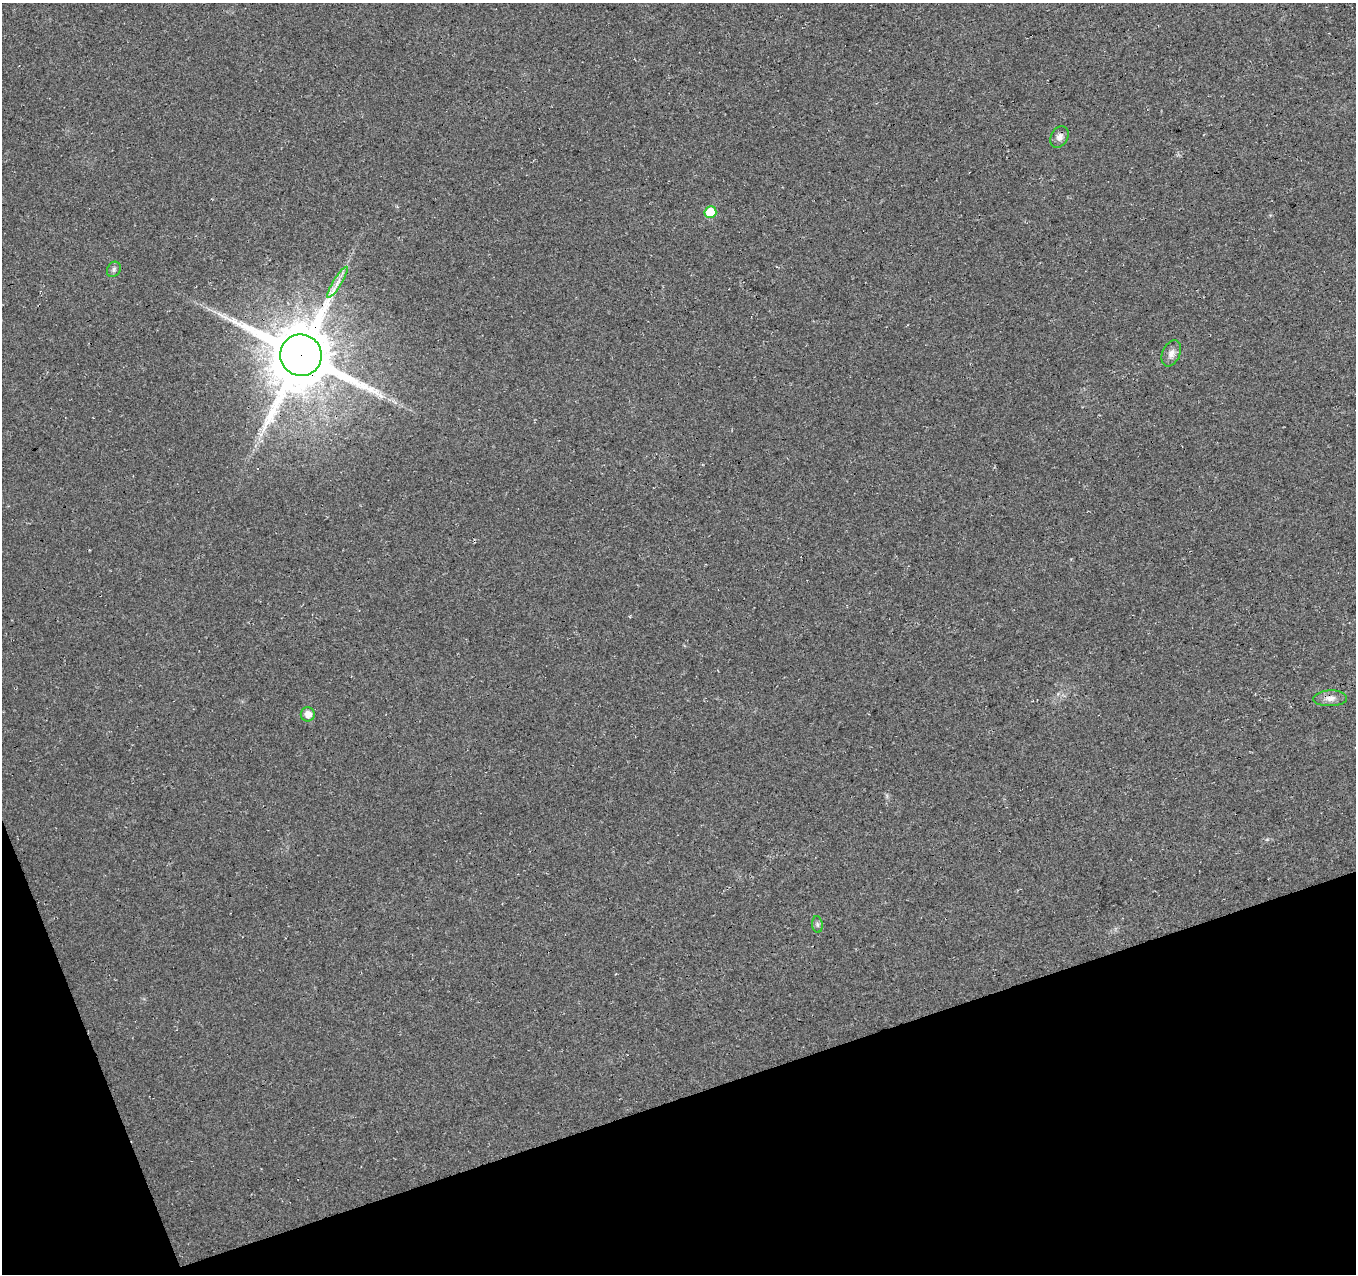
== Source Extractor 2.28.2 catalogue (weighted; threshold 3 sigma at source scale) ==
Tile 14 of 4 x 4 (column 2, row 4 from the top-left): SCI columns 1409-2762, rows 92-1363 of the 5527 x 5327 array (HDU 1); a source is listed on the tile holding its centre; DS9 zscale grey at full resolution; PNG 1358 x 1276 px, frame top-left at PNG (2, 3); each listed source drawn as its Kron ellipse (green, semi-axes under 4 px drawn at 4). Shown black and unused: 16% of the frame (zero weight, under 3 of 4 exposures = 5% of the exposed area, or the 3 px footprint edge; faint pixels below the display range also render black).
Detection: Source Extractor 2.28.2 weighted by HDU 2 'WHT'; one run over the whole footprint, this tile lists its part. Background 0.0289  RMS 0.0074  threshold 0.0334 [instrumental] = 3 sigma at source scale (4.5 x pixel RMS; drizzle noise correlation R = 1.50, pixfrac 1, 0.0396/0.0396 arcsec/px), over >= 5 px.
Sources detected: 9; all 9 listed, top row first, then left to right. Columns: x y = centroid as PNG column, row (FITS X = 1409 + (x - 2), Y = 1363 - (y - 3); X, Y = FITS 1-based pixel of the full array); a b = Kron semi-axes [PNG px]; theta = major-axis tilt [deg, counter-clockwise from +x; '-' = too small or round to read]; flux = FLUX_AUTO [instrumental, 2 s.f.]
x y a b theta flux
1060 137 11 8 60 4
710 212 6 5 - 24
114 269 8 6 61 2.1
337 282 18 4 58 5
1171 353 13 8 67 4.7
301 355 21 20 - 6600
1330 698 17 8 2 5.5
308 714 7 7 - 6.4
817 924 8 5 -84 1.7
Overlapping masked pixels (flux is a lower limit): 1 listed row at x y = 301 355